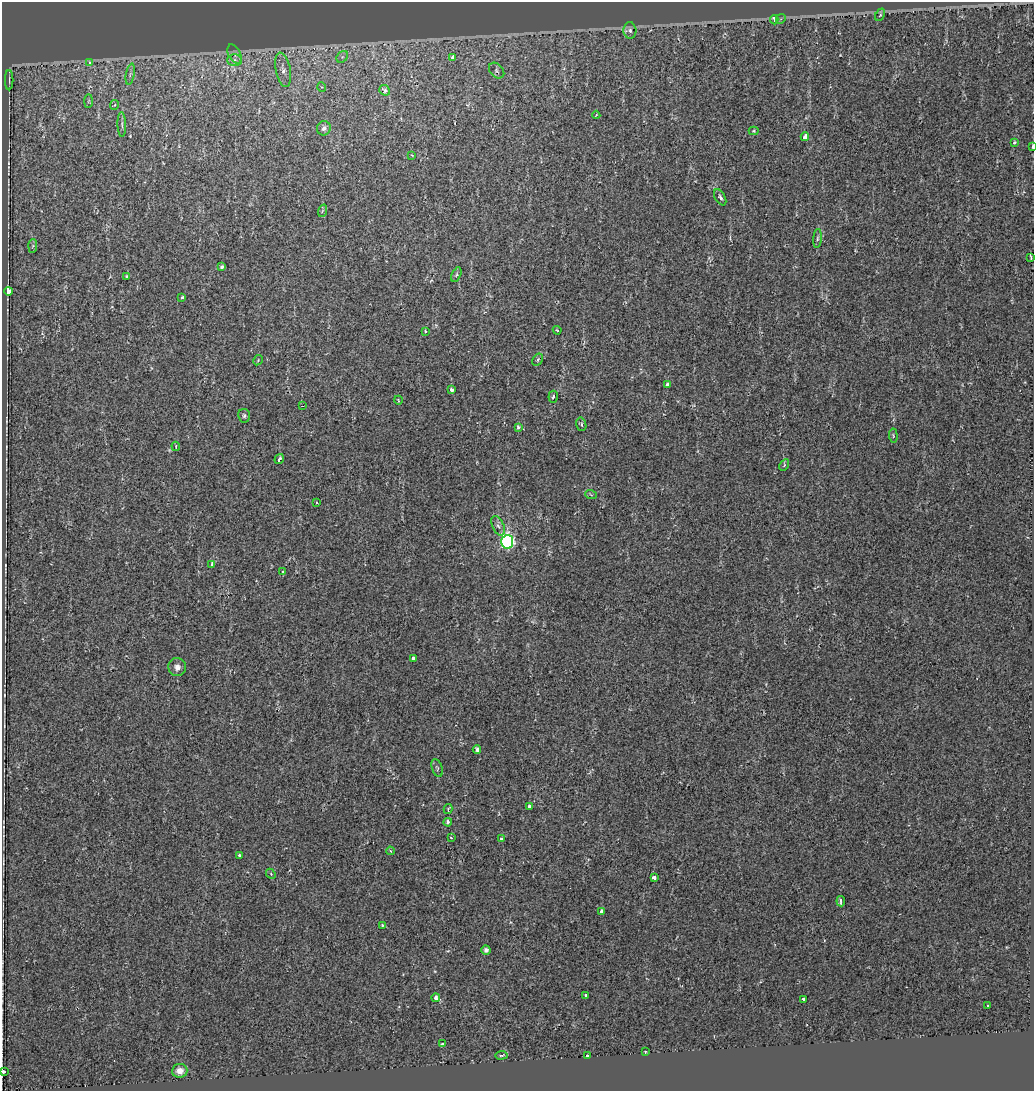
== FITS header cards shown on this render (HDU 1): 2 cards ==
NAXIS1  =                 1032
NAXIS2  =                 1089

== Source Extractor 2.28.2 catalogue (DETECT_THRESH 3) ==
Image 1032 x 1089 px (HDU 1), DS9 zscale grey, 1 PNG px = 1 image px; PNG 1036 x 1093 px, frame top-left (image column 1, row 1089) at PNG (2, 2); each listed source drawn as its Kron ellipse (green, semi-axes under 4 px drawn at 4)
Background 0.00168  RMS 0.011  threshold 0.0321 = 3 sigma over >= 5 px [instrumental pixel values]
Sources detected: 84; all 84 listed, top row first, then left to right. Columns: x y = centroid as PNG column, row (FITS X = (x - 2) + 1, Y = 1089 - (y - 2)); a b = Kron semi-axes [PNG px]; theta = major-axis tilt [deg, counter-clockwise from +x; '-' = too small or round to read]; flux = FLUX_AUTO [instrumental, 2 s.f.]
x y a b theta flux
880 15 7 4 64 1.2
781 19 5 4 - 1.1
774 20 5 3 - 15
630 30 8 6 -84 2.7
234 54 10 6 -63 2.9
342 57 6 5 - 1.4
453 58 4 4 - 9.2
234 60 7 6 - 2.4
90 62 3 3 - 47
283 70 17 7 -79 4.8
497 71 9 6 -47 1.9
130 74 11 3 79 1.6
9 80 10 2 90 1.1
322 87 5 3 - 0.66
385 90 6 5 - 3.3
89 101 7 4 89 1.4
114 105 5 3 - 0.7
596 115 4 2 - 0.54
122 124 12 3 -89 1.7
324 128 7 6 - 2.7
754 131 5 4 - 0.77
805 137 4 3 - 11
1014 143 3 3 - 1.8
1032 147 3 2 - 5.7
412 155 4 3 - 0.68
720 197 9 5 -61 2.1
322 211 6 4 71 1.1
818 238 9 4 85 1.3
33 246 7 4 87 1.3
1031 258 4 2 - 1.6
222 267 3 3 - 11
456 275 8 4 63 1.2
127 277 4 3 - 1.2
8 291 4 4 - 27
182 297 3 3 - 1.7
557 330 4 3 - 0.76
425 331 3 3 - 0.98
258 360 5 3 - 0.63
538 360 6 4 58 1.2
667 385 4 3 - 4.1
451 390 4 3 - 11
553 397 6 4 83 2.1
398 400 4 3 - 0.54
303 406 3 3 - 0.5
244 416 7 6 - 1.5
581 424 7 5 -76 1.3
518 428 4 3 - 2.8
893 436 7 3 -85 0.85
176 446 4 2 - 0.59
279 459 5 3 - 1.9
784 465 6 4 60 1
591 495 6 3 -21 0.85
316 503 3 2 - 0.83
498 526 10 5 -64 2.8
507 542 6 6 - 140
212 565 4 3 - 12
283 571 3 3 - 4.1
413 658 4 3 - 4.6
177 667 9 9 - 4
477 749 4 3 - 7.7
437 768 9 5 -72 1.4
529 806 3 3 - 3
448 809 5 3 - 1
448 822 4 3 - 3.3
451 838 3 2 - 0.79
501 839 4 3 - 2.2
390 851 4 3 - 1.1
239 855 3 3 - 1.3
271 874 5 4 - 0.81
654 877 3 3 - 4.4
841 901 5 3 - 1.8
601 912 3 3 - 36
382 925 3 3 - 0.87
486 950 5 4 - 2.1
586 996 4 3 - 1.9
436 998 4 3 - 9.1
804 999 4 3 - 1.7
988 1005 3 2 - 1.1
442 1044 4 4 - 0.88
645 1051 3 2 - 4.5
501 1055 6 3 3 1.2
587 1056 3 3 - 3.6
180 1071 8 7 - 5.3
3 1072 3 3 - 4.9
At the frame edge (FLAGS 8, measured only in part): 2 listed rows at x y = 1032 147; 3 1072